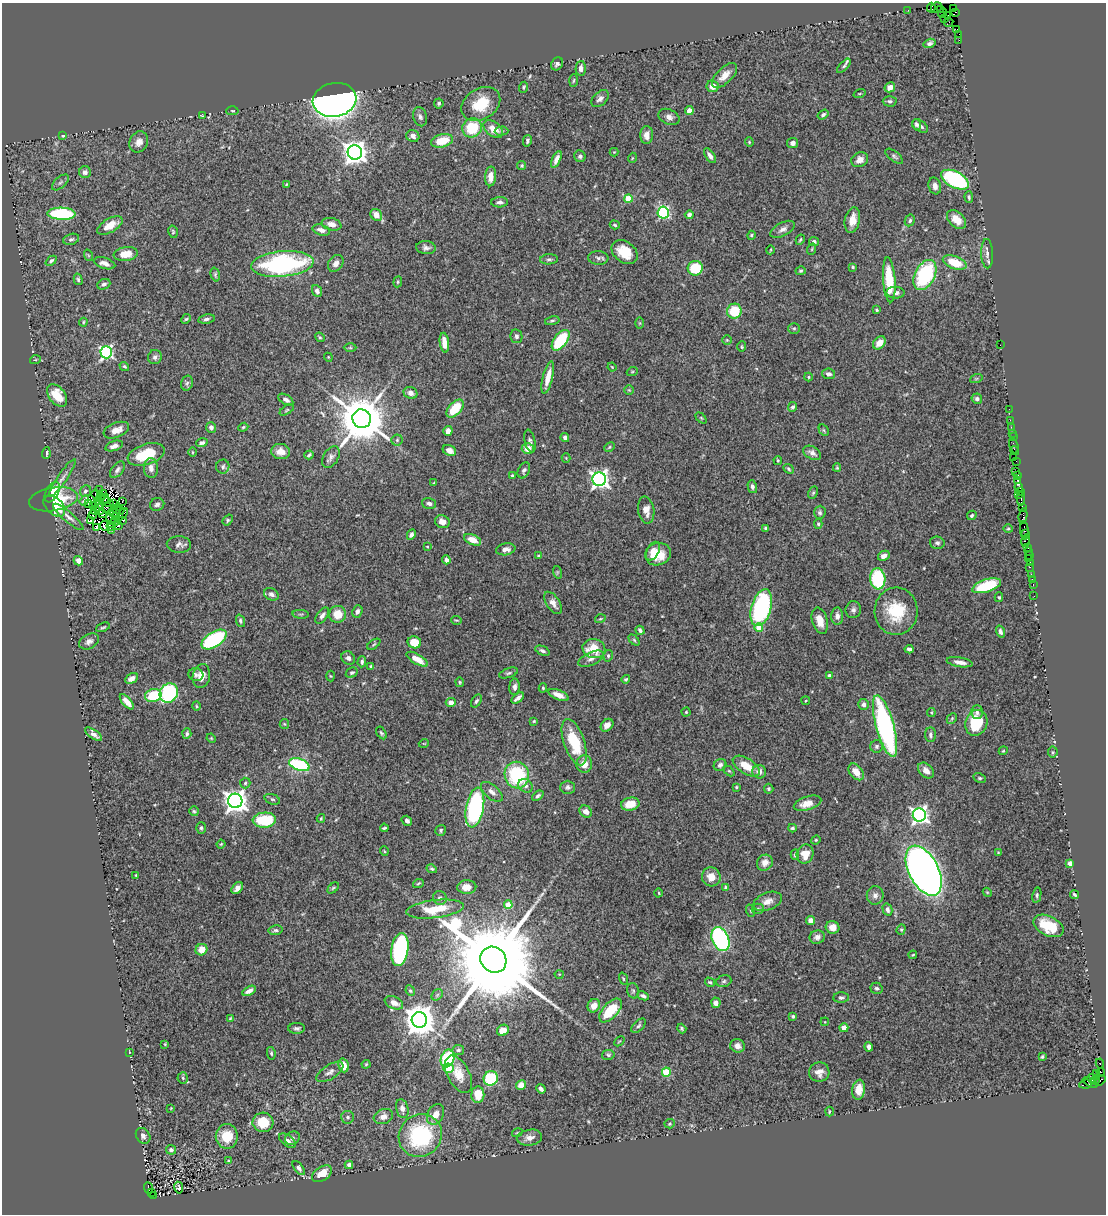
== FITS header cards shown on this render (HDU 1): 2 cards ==
NAXIS1  =                 1104
NAXIS2  =                 1212

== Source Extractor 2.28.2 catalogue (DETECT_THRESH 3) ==
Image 1104 x 1212 px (HDU 1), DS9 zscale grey, 1 PNG px = 1 image px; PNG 1108 x 1216 px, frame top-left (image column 1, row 1212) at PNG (2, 3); each listed source drawn as its Kron ellipse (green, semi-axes under 4 px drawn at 4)
Background 0.973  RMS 0.043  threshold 0.128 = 3 sigma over >= 5 px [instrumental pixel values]
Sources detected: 507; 10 with non-positive FLUX_AUTO (blend fragments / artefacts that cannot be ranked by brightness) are neither listed nor drawn; the other 497 listed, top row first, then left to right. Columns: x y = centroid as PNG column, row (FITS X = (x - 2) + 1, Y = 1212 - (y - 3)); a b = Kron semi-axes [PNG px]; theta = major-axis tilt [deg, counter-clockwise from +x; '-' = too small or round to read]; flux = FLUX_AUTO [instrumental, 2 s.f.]
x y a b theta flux
931 8 5 4 - 110
936 8 5 5 - 110
954 8 2 2 - 4.4
908 10 2 2 - 14
940 10 3 3 - 52
956 12 3 2 - 16
943 13 5 2 - 57
947 16 3 2 - 17
945 19 2 2 - 8.7
949 22 5 2 - 23
957 30 4 2 - 110
959 34 4 3 - 86
959 40 2 2 - 17
930 43 6 4 18 8
557 64 7 5 59 9.2
844 66 9 3 46 5.4
581 68 7 5 89 12
725 75 16 7 44 29
574 80 6 3 88 3.4
712 86 6 5 - 28
524 87 5 4 - 3.7
890 87 5 4 - 25
860 93 6 3 19 2.8
600 99 10 6 44 11
335 100 22 17 11 2100
890 101 7 5 -1 6.5
439 103 5 4 - 5.8
481 104 21 15 32 85
232 111 6 4 3 3.5
689 111 4 4 - 22
823 115 6 4 34 6.3
202 116 3 2 - 2.4
420 117 10 7 -73 9.5
669 117 11 7 -24 15
916 124 5 4 - 6.9
920 126 9 5 -35 11
472 128 10 9 - 110
493 129 11 7 -37 34
502 131 7 4 2 5.1
647 135 9 6 89 18
63 136 4 3 - 4.2
413 136 6 6 - 14
442 141 11 6 14 72
527 141 6 4 77 6.8
139 142 11 9 64 19
749 142 4 4 - 3.1
793 143 5 5 - 12
355 152 7 7 - 2500
614 152 4 4 - 2.4
580 156 6 5 - 7.8
710 156 8 4 -56 13
894 156 10 5 -38 6.4
632 158 5 3 - 2.5
556 159 9 4 66 16
860 160 9 7 29 19
522 165 5 4 - 3.9
85 172 6 6 - 11
491 176 10 5 86 31
955 180 15 8 -27 360
60 182 10 5 41 7.4
286 184 4 3 - 2.8
935 186 8 6 -73 14
969 197 6 3 -89 4.5
628 198 4 4 - 81
500 202 8 5 2 9.2
663 213 6 5 - 330
61 214 14 6 -2 290
376 215 6 5 - 28
689 215 4 4 - 13
852 220 13 7 78 35
910 220 6 5 - 5.4
956 220 11 7 -44 37
331 224 10 6 -13 20
110 225 14 7 30 40
615 225 5 3 - 4.3
783 229 13 6 28 15
321 230 9 5 -16 17
173 232 6 4 -77 4
751 235 4 4 - 4.4
71 239 8 5 15 6.3
800 240 5 3 - 3.5
814 242 5 4 - 7.6
426 248 10 6 -4 10
812 249 6 3 71 3.1
770 250 4 3 - 2.3
624 252 14 10 -38 55
126 254 12 7 7 43
987 254 15 6 -88 13
88 255 6 3 -71 2.8
598 258 10 7 -5 10
549 259 9 5 5 6.8
51 261 6 4 43 6.3
955 262 12 6 -20 77
104 263 11 5 -17 16
336 263 9 6 52 17
282 264 31 13 5 460
853 267 3 2 - 3.3
695 268 7 7 - 110
801 271 5 4 - 4.3
215 275 7 4 -74 5
925 275 16 10 63 270
78 279 6 4 -74 4.5
889 280 22 6 -86 110
398 282 5 4 - 3.7
104 284 7 5 24 7.3
317 291 6 5 - 9.1
896 293 9 5 -3 13
876 310 4 3 - 3.5
734 311 7 7 - 76
186 319 5 4 - 3.6
206 319 8 4 10 6.9
552 321 7 4 13 5.1
83 322 4 4 - 2.8
640 323 6 4 -90 2.9
794 328 6 5 - 4.7
516 336 7 6 - 8.5
320 337 5 4 - 3.7
561 340 12 6 53 160
727 340 5 5 - 3.4
444 343 10 4 -82 31
879 343 7 5 44 28
1000 345 2 2 - 27
742 347 5 4 - 3.8
350 348 6 4 0 3.7
106 352 6 6 - 560
155 357 7 7 - 9
328 357 4 3 - 2.3
35 360 5 3 - 2.6
124 366 5 4 - 3.7
612 367 4 3 - 2.5
632 372 5 3 - 3.1
829 374 6 5 - 11
548 377 16 5 76 36
808 377 4 4 - 3.1
976 379 6 4 19 3.7
187 383 7 5 74 6.6
629 390 5 5 - 3.4
410 393 7 6 - 16
57 396 13 8 -52 60
977 399 5 5 - 6.4
286 400 8 5 -31 11
793 407 5 4 - 6.9
455 409 11 6 48 94
1009 409 2 2 - 30
287 410 8 3 34 3.4
701 418 6 4 -45 3.1
362 419 9 9 - 16000
1010 420 2 2 - 40
211 427 5 4 - 11
243 427 5 4 - 3.8
1011 427 2 2 - 27
116 430 13 7 21 28
824 430 6 4 -61 4.4
448 431 5 4 - 17
1012 433 2 2 - 49
1013 437 2 2 - 39
565 438 4 4 - 11
397 440 6 5 - 5.6
530 441 12 5 -78 7.5
202 443 6 4 17 7.4
114 446 9 5 18 12
1014 446 8 2 -72 100
609 447 5 4 - 3.7
528 449 6 5 - 29
449 450 7 5 -27 17
1015 450 4 2 - 78
281 451 9 7 -8 25
192 452 5 3 - 2.5
46 453 6 3 85 5.3
812 453 9 6 -29 14
146 454 19 10 18 100
309 455 5 3 - 4.5
331 457 12 7 60 13
1014 457 2 2 - 20
566 458 4 4 - 2.6
778 460 4 3 - 3.5
1016 461 2 2 - 38
223 467 7 6 - 7.7
151 468 10 7 -87 16
837 468 4 4 - 2.9
788 469 6 4 -42 3.9
117 470 9 5 50 10
524 470 8 5 66 7.9
1016 471 2 2 - 25
1017 475 3 3 - 76
512 476 4 3 - 6.8
62 478 23 4 56 16
599 479 7 7 - 1300
1018 480 4 3 - 70
434 483 4 3 - 3.1
752 487 6 4 -74 9.7
1019 488 5 4 - 170
99 490 2 2 - 8.3
85 491 6 5 - 9.1
1020 491 2 2 - 68
52 492 11 6 63 54
813 493 6 4 63 4.7
95 494 5 2 - 3.5
104 494 2 2 - 3.5
1019 495 3 2 - 120
101 496 3 2 - 2.7
53 499 25 11 9 120
104 499 5 3 - 4.8
1021 499 7 2 -89 260
84 500 5 3 - 3.4
98 501 4 2 - 6.6
122 501 3 2 - 1.8
108 502 5 3 - 0.62
89 503 3 2 - 4.1
429 503 7 5 -14 8.3
113 504 2 2 - 1.4
157 504 7 6 - 10
54 506 13 8 -44 67
93 506 4 2 - 0.43
100 507 8 2 -79 0.11
106 508 5 2 - 4.8
1022 508 4 2 - 55
117 509 5 2 - 2.5
95 510 5 2 - 4.1
120 510 4 2 - 2.7
646 510 13 8 -81 23
820 512 6 6 - 6.5
115 513 5 2 - 3.5
103 514 3 2 - 6
93 515 4 2 - 1.9
122 515 7 3 44 5
972 515 5 4 - 4.3
1023 516 8 3 84 250
68 517 19 5 -40 15
116 517 3 2 - 6
111 519 6 2 -63 1.2
228 520 6 4 52 4.4
90 521 4 3 - 9.6
115 521 4 2 - 2.1
123 521 4 2 - 5.4
442 522 7 6 - 19
818 524 5 4 - 4
104 526 5 4 - 0.084
111 526 4 3 - 0.42
118 526 3 2 - 5.4
96 527 4 2 - 6.5
766 528 4 4 - 6
1008 529 5 3 - 2.8
111 530 3 2 - 3.2
1024 530 9 3 -84 270
1026 534 4 3 - 150
411 535 5 4 - 9.5
472 540 9 5 -22 34
1026 541 6 4 77 140
937 543 7 6 - 8.2
179 544 12 8 -2 13
427 546 4 2 - 2.2
1028 547 3 3 - 190
506 549 10 6 10 16
653 551 10 6 61 23
1028 551 3 2 - 62
658 554 13 11 17 61
1029 555 3 2 - 64
539 556 4 3 - 4
884 556 6 4 29 14
1029 559 4 3 - 74
446 560 4 4 - 9.3
78 561 5 4 - 16
1030 562 3 2 - 31
1030 567 2 2 - 16
557 572 6 4 -72 3.7
1031 574 3 3 - 97
878 579 10 7 -84 190
1032 579 2 2 - 12
1033 585 3 2 - 52
987 586 15 6 18 160
271 594 8 6 -27 9.6
1034 596 2 2 - 14
999 597 5 4 - 3.9
553 603 12 6 -56 20
761 608 19 10 74 390
853 610 8 7 - 10
357 611 6 5 - 11
896 611 23 21 89 120
301 614 8 3 -5 3.9
338 614 8 8 - 45
322 616 9 5 54 9.8
837 616 8 6 88 15
600 619 5 3 - 2.9
456 620 5 3 - 2.8
240 621 6 4 -70 5.5
820 621 13 7 -75 33
103 627 7 3 23 4.3
759 628 4 4 - 58
640 630 5 4 - 7.8
1000 632 6 4 -73 8.1
214 639 14 7 32 290
634 640 6 4 -46 4.3
89 641 10 7 28 13
414 642 7 6 - 49
374 644 7 3 35 3.8
594 649 11 9 -14 71
909 649 4 4 - 8.3
542 651 7 4 -24 8.1
608 656 6 4 78 4.7
348 658 7 6 - 10
417 659 12 5 -30 32
591 659 13 6 25 16
362 662 5 4 - 6.4
960 662 13 4 -9 19
371 666 4 3 - 4
352 673 6 4 30 6.5
509 673 10 4 18 6.6
196 675 7 6 - 8.3
829 675 4 4 - 6
201 676 12 8 78 29
330 676 5 3 - 2.6
131 678 7 5 30 14
626 679 4 4 - 3.7
460 682 5 3 - 3.5
515 687 8 5 86 11
543 688 4 4 - 3.6
169 693 10 8 56 310
153 695 8 6 16 100
558 695 10 5 -23 25
518 698 7 3 38 14
476 701 7 4 58 7
806 701 4 3 - 2.5
127 702 9 4 -49 25
451 702 5 4 - 16
864 704 5 5 - 12
196 706 5 3 - 3.2
686 712 4 4 - 3.4
931 712 4 3 - 3.4
977 712 7 6 - 8.8
952 718 6 4 47 4.6
534 721 4 4 - 3
976 723 13 11 71 120
284 724 5 4 - 3.1
607 725 7 5 46 20
885 726 32 9 -74 600
187 733 5 4 - 5.4
381 733 7 4 -58 5
93 734 10 4 -35 14
930 735 7 5 -87 7.5
211 738 5 3 - 2.5
574 742 24 10 -71 130
424 743 5 3 - 2.2
877 746 6 6 - 6.6
1003 751 4 3 - 2.6
1053 752 5 5 - 4
584 764 9 8 - 31
299 765 10 6 -19 300
720 765 7 5 37 9.3
746 766 15 7 -32 48
729 771 6 4 -44 4
926 771 9 6 -45 19
759 772 7 6 - 18
856 772 9 6 -50 34
517 775 13 12 - 220
980 778 6 4 -26 4.7
245 783 5 5 - 5.2
525 786 8 6 -40 11
568 787 7 6 - 8.1
736 787 3 3 - 3.1
769 789 5 5 - 4.8
492 792 13 6 -41 16
538 796 6 4 40 6.6
272 799 8 5 -18 5.9
235 801 7 7 - 2400
808 803 14 6 18 36
630 804 9 6 12 47
475 808 20 9 79 390
194 811 5 5 - 4.3
586 812 6 5 - 16
919 815 6 6 - 1100
321 818 4 3 - 4.3
264 820 12 7 2 130
407 821 5 4 - 7.9
201 828 5 5 - 6.2
384 828 4 2 - 4.1
792 828 4 3 - 5.2
441 830 5 5 - 5.4
816 840 5 4 - 3.1
221 844 4 3 - 2.7
384 851 5 3 - 2.4
998 853 3 3 - 2
795 854 5 3 - 5.2
805 854 9 8 - 40
765 863 8 7 - 23
1070 863 4 4 - 21
432 869 5 3 - 4.1
924 871 27 15 -62 3100
136 875 4 3 - 2.5
711 877 9 9 - 29
418 883 5 3 - 3.7
467 887 9 7 1 27
725 887 4 3 - 3.2
237 888 7 5 52 17
333 888 7 4 45 3.9
987 892 5 3 - 2.5
659 893 4 3 - 2.5
1074 894 4 3 - 6.1
875 895 9 8 - 14
1037 895 7 4 78 5.3
440 898 7 6 - 9.4
768 901 15 8 21 22
508 905 4 4 - 53
435 909 29 9 7 80
758 909 6 5 - 5.1
887 910 6 5 - 9.7
751 911 6 4 -71 3.3
810 920 4 4 - 17
1048 926 16 9 -27 76
832 927 7 6 - 25
901 929 5 4 - 3.9
275 930 7 5 8 5.9
817 937 7 6 - 12
720 939 13 8 -66 520
201 950 6 5 - 34
400 950 17 8 81 380
913 955 4 3 - 2.9
493 960 14 12 -43 88000
559 974 4 3 - 2
623 979 6 4 -71 3.4
724 981 8 5 17 6.3
710 982 5 4 - 4.1
876 988 6 5 - 6.4
249 991 7 4 29 15
410 991 5 4 - 4.3
633 991 8 6 -74 5.5
437 995 6 5 - 4.9
643 996 6 4 -26 6.6
841 998 8 5 1 6.6
394 1003 9 6 -24 22
716 1003 5 4 - 17
594 1006 7 6 - 27
610 1010 14 7 48 99
793 1016 3 3 - 5.2
230 1018 3 2 - 2.4
419 1020 8 7 - 5100
825 1022 4 3 - 2.2
639 1026 9 5 44 6.4
297 1028 8 5 1 7.4
844 1028 4 4 - 19
682 1029 5 2 - 4.2
503 1030 6 5 - 30
619 1041 6 2 44 2.3
165 1044 4 3 - 2.5
737 1046 7 6 - 14
869 1047 4 4 - 13
458 1050 6 5 - 6.1
129 1052 4 2 - 2.1
271 1053 6 4 -80 4.6
608 1055 6 5 - 5.3
1042 1057 4 3 - 3.6
447 1059 9 6 73 190
1100 1063 5 3 - 260
366 1064 4 4 - 3
344 1065 7 5 -72 30
448 1068 5 5 - 43
330 1072 15 7 31 14
666 1072 4 4 - 120
819 1072 10 9 - 21
1101 1072 4 3 - 24
1097 1073 2 2 - 3.9
459 1074 20 11 -62 46
183 1078 6 5 - 4.8
491 1078 7 7 - 170
1092 1078 4 3 - 68
1095 1080 5 3 - 93
1100 1080 6 3 44 83
1090 1082 8 3 -29 190
1086 1084 6 4 9 190
521 1085 5 4 - 29
541 1089 5 3 - 12
859 1090 10 6 81 38
478 1095 8 6 89 54
171 1108 4 3 - 2.2
402 1109 10 6 -77 15
829 1112 5 2 - 2.6
436 1114 11 8 62 28
348 1117 6 6 - 7
383 1117 10 7 19 19
263 1122 10 9 - 79
670 1124 5 4 - 4.2
517 1133 5 3 - 2.8
143 1136 8 6 -53 10
227 1136 12 11 - 61
420 1136 22 20 41 290
292 1138 8 6 36 9.7
529 1138 13 8 10 19
287 1141 9 5 -37 13
171 1150 5 4 - 7.2
228 1161 3 3 - 2.7
349 1165 4 4 - 10
299 1168 8 4 -52 8.2
322 1174 11 7 33 38
149 1188 6 3 -67 150
179 1188 6 4 -81 7.2
151 1193 3 2 - 53
153 1195 4 2 - 63
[10 non-positive-flux detections neither listed nor drawn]